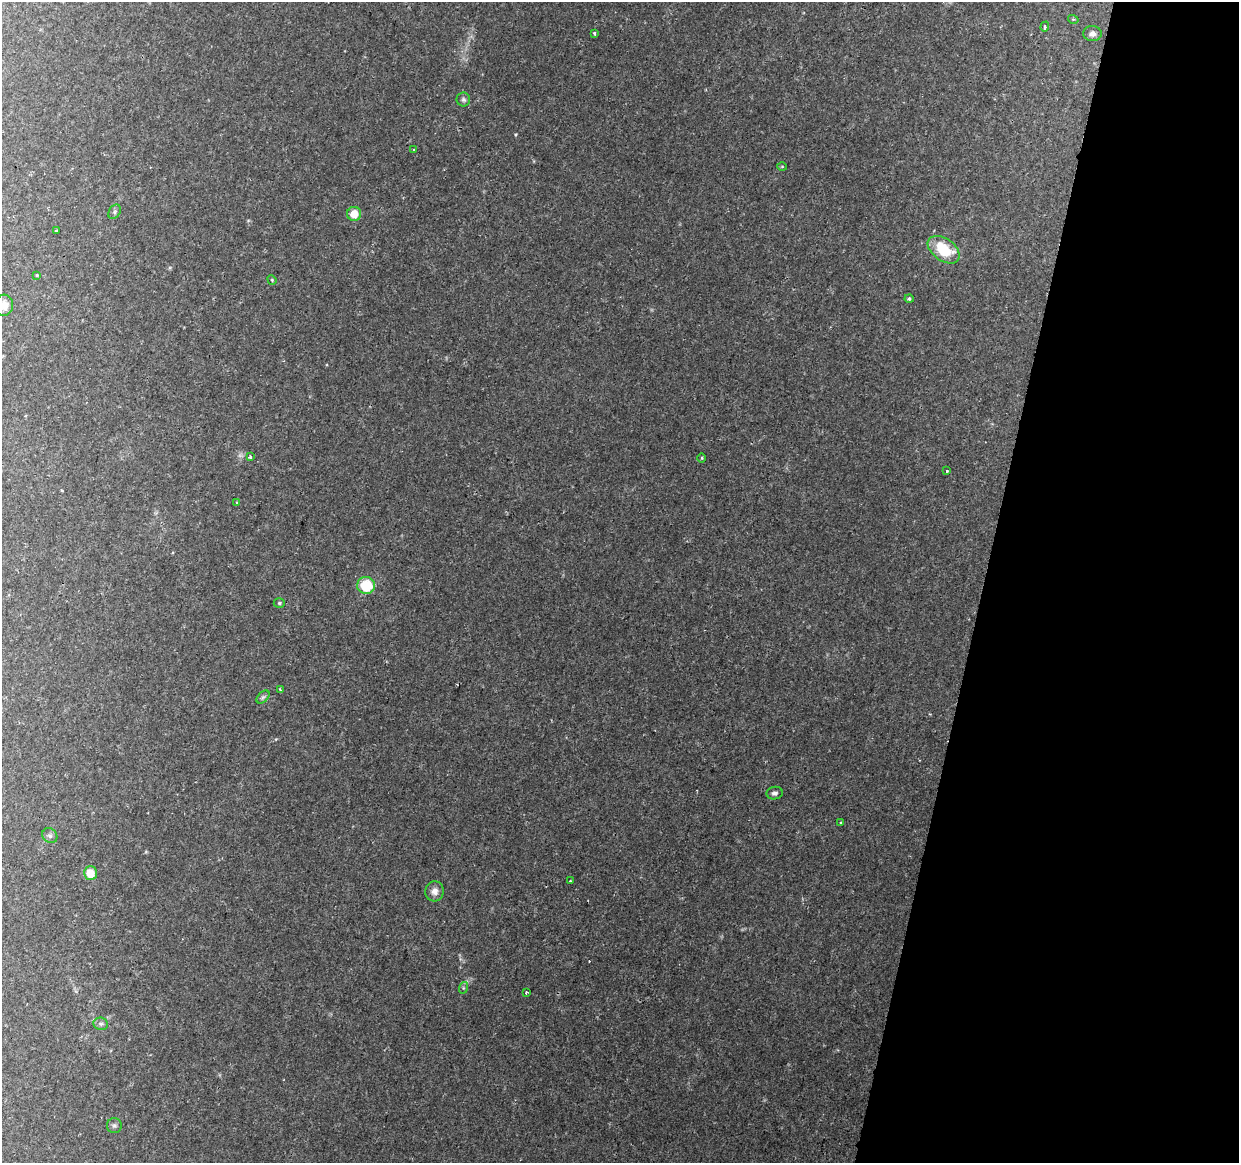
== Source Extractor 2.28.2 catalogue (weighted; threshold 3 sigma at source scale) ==
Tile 8 of 4 x 4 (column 4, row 2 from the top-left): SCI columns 3730-4966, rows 2655-3815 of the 4976 x 5248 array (HDU 1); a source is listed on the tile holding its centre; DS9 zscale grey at full resolution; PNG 1241 x 1165 px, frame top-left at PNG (2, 2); each listed source drawn as its Kron ellipse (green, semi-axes under 4 px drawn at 4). Shown black and unused: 21% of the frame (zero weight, under 2 of 3 exposures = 3% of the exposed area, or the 3 px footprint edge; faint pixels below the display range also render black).
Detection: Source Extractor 2.28.2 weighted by HDU 2 'WHT'; one run over the whole footprint, this tile lists its part. Background 0.0332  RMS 0.0032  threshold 0.0145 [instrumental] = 3 sigma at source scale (4.5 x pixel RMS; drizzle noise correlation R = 1.50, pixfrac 1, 0.0396/0.0396 arcsec/px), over >= 5 px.
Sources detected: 34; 1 cosmic-ray / hot-pixel residue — neither listed nor drawn; the other 33 listed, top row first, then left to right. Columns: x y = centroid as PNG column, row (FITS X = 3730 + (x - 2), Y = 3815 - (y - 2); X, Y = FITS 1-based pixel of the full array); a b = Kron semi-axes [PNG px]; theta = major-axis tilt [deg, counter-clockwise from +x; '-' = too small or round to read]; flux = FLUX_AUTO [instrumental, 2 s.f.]
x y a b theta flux
1073 19 5 3 - 0.32
1045 27 5 4 - 0.5
594 33 3 2 - 0.48
1092 34 9 7 -5 1.4
463 100 7 7 - 0.8
413 150 3 3 - 0.4
782 166 5 3 - 0.28
115 212 8 5 57 0.68
354 214 7 7 - 4.3
56 231 3 2 - 0.35
944 250 18 11 -36 12
37 275 3 3 - 0.27
272 280 5 4 - 0.32
909 299 4 4 - 0.57
4 305 10 9 - 2.7
250 457 3 3 - 1.6
702 458 5 3 - 0.3
947 471 3 3 - 0.44
237 502 3 2 - 0.55
366 585 9 8 - 11
279 603 5 5 - 0.47
280 690 4 2 - 0.31
263 697 8 4 44 0.71
775 793 8 6 9 0.93
841 823 4 2 - 0.32
50 836 8 7 - 0.95
90 873 7 6 - 5.1
570 881 3 3 - 0.37
435 891 10 9 - 1.9
463 988 6 4 72 0.41
526 992 3 3 - 0.9
101 1024 7 6 - 0.82
114 1125 7 7 - 0.85
Isophote crosses this tile's border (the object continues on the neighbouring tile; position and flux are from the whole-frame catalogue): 1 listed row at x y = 4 305